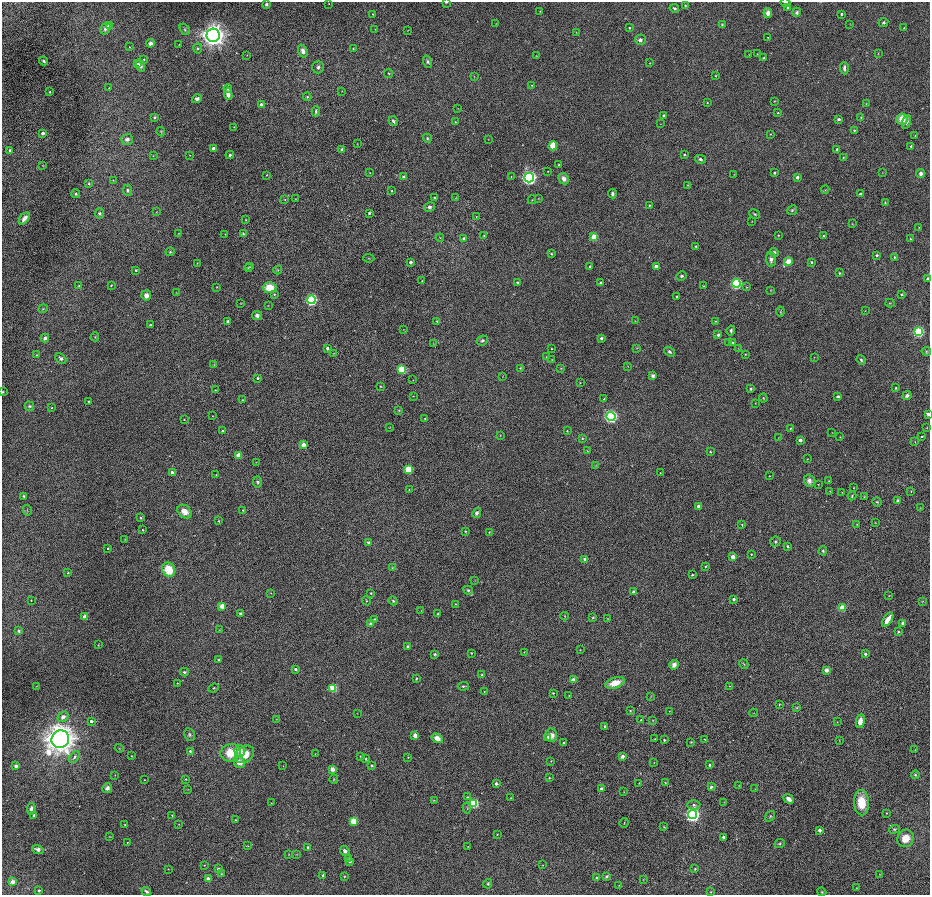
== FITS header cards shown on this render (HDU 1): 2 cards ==
NAXIS1  =                 1856 / length of original image axis
NAXIS2  =                 1785 / length of original image axis

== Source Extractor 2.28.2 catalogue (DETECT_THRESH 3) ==
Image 1856 x 1785 px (HDU 1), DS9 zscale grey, zoomed out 1/2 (1 PNG px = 2 x 2 image px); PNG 932 x 897 px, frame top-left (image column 1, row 1785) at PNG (2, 2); each listed source drawn as its Kron ellipse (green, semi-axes under 4 px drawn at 4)
Background -0.247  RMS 42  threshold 126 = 3 sigma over >= 5 px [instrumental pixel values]
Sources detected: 522; of the 522, the 500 brightest by FLUX_AUTO listed and drawn (22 fainter detections omitted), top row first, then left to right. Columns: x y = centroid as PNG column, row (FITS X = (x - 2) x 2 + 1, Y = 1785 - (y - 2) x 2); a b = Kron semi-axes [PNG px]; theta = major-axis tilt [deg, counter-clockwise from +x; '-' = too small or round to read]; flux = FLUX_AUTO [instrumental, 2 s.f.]
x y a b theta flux
446 2 3 2 - 7.1e+03
785 2 5 2 - 1.0e+04
329 3 3 2 - 4.5e+03
266 4 3 2 - 2.8e+04
685 6 4 3 - 9.2e+03
788 7 4 4 - 2.3e+04
674 8 5 3 - 1.4e+04
540 11 3 2 - 3.7e+03
797 12 4 4 - 1.8e+04
768 13 5 4 - 5.3e+04
373 14 3 3 - 6.8e+03
841 14 3 2 - 1.3e+04
883 22 5 4 - 1.4e+04
496 23 3 2 - 3.6e+03
850 24 3 2 - 3.5e+03
722 25 4 3 - 9.7e+03
110 26 3 3 - 8.8e+04
105 28 6 4 62 3.9e+04
629 28 3 2 - 9.8e+03
904 28 3 2 - 3.6e+03
185 29 6 4 -55 1.5e+04
375 29 2 2 - 3.1e+03
408 30 3 1 - 3.9e+03
576 32 3 3 - 4.0e+03
213 35 6 6 - 9.4e+06
768 37 2 1 - 3.9e+03
640 40 5 5 - 2.7e+04
150 43 4 4 - 3.3e+04
179 45 2 2 - 3.1e+03
129 47 3 2 - 4.2e+03
198 48 5 4 - 1.5e+04
353 48 3 3 - 5.4e+03
303 51 7 4 -71 4.2e+04
749 54 3 2 - 2.7e+03
757 54 2 1 - 2.7e+03
878 54 3 2 - 4.3e+03
247 55 2 2 - 4.0e+03
536 56 3 2 - 3.6e+03
764 58 3 3 - 9.5e+03
144 59 3 2 - 6.8e+03
44 61 4 3 - 1.6e+04
428 62 6 4 -70 1.9e+04
137 63 4 3 - 8.8e+03
650 63 4 3 - 6.0e+03
140 65 6 4 -69 2.7e+04
318 67 6 5 - 2.2e+04
844 68 6 3 -88 3.3e+04
388 73 5 3 - 7.9e+03
715 76 3 2 - 5.6e+03
474 77 3 1 - 2.7e+03
532 85 3 3 - 6.2e+03
109 88 2 2 - 3.2e+03
228 88 4 4 - 2.8e+04
342 91 3 2 - 3.8e+03
50 92 3 2 - 1.1e+04
228 94 6 4 -83 6.4e+04
307 97 4 4 - 1.1e+04
197 99 5 4 - 2.6e+04
775 101 3 2 - 4.8e+03
707 103 2 2 - 5.4e+03
866 104 2 2 - 3.5e+03
261 105 3 3 - 4.1e+04
458 108 3 2 - 3.4e+03
316 111 5 2 - 1.5e+04
778 113 3 3 - 8.7e+03
663 116 3 3 - 1.9e+04
154 117 3 3 - 1.4e+04
861 118 3 2 - 5.1e+03
839 119 3 3 - 2.9e+04
902 119 6 5 - 1.2e+05
393 121 5 3 - 2.1e+04
455 122 3 3 - 5.1e+03
906 122 7 4 73 3.2e+04
660 124 3 2 - 2.9e+03
234 127 3 2 - 4.3e+03
854 130 3 3 - 9.0e+03
161 132 5 3 - 8.5e+03
43 133 3 2 - 4.2e+04
770 134 3 2 - 4.5e+03
915 135 2 2 - 4.1e+03
427 138 5 4 - 1.2e+04
127 139 6 5 - 4.0e+04
488 139 3 2 - 2.8e+03
357 144 3 2 - 2.9e+03
553 146 4 3 - 2.5e+05
911 146 2 2 - 1.8e+04
213 148 3 3 - 5.2e+04
837 149 3 3 - 1.6e+04
342 150 3 3 - 3.5e+04
10 151 4 3 - 2.1e+04
684 154 2 2 - 1.0e+04
190 155 3 2 - 3.3e+03
230 155 4 3 - 1.7e+04
153 156 3 2 - 4.3e+03
843 157 3 2 - 5.4e+03
700 159 5 4 - 1.8e+04
559 165 2 2 - 1.3e+04
43 166 3 2 - 3.3e+03
548 171 2 2 - 3.8e+03
370 173 2 2 - 3.6e+03
774 173 2 2 - 1.6e+04
882 173 2 2 - 3.1e+03
921 173 4 3 - 3.5e+04
734 174 3 2 - 3.5e+03
267 175 3 2 - 4.6e+03
403 177 3 3 - 1.2e+04
511 177 3 2 - 4.5e+03
797 177 3 3 - 3.7e+04
529 178 5 4 - 2.7e+06
564 179 6 5 - 5.1e+04
113 180 2 2 - 3.8e+03
89 184 4 3 - 1.2e+04
688 185 3 3 - 4.6e+03
127 190 6 4 -86 1.5e+04
825 190 4 2 - 5.7e+03
391 191 3 3 - 6.3e+03
76 194 4 4 - 1.1e+04
612 194 5 3 - 2.3e+04
860 194 3 2 - 1.9e+04
434 197 2 2 - 5.7e+03
456 198 4 3 - 6.9e+03
538 198 3 2 - 3.1e+03
295 199 2 2 - 4.1e+03
285 200 3 2 - 4.3e+03
532 200 4 2 - 5.4e+03
885 202 4 3 - 8.1e+03
649 205 3 2 - 6.9e+03
429 207 5 4 - 2.1e+04
792 210 5 4 - 1.6e+04
156 212 3 2 - 3.8e+03
100 213 5 4 - 1.9e+04
369 213 2 2 - 1.2e+04
755 214 5 3 - 1.1e+04
476 217 3 2 - 4.0e+03
24 218 7 3 53 4.9e+04
246 220 3 3 - 5.0e+03
752 221 3 2 - 3.0e+03
852 224 4 2 - 4.7e+03
919 227 3 3 - 5.2e+03
179 233 3 2 - 4.3e+03
225 234 3 2 - 3.9e+03
243 234 4 3 - 1.2e+04
778 235 3 2 - 5.4e+03
484 236 3 3 - 8.4e+03
823 236 3 3 - 9.0e+03
594 237 3 3 - 1.4e+05
440 238 4 2 - 5.9e+03
464 238 3 3 - 1.7e+04
910 239 3 3 - 6.9e+03
696 246 4 3 - 8.7e+03
170 252 4 4 - 1.1e+04
774 252 5 4 - 2.2e+04
551 254 4 3 - 8.9e+03
877 255 3 3 - 1.5e+04
894 257 3 3 - 9.6e+03
369 258 6 2 -5 6.7e+03
771 259 7 5 -86 3.5e+04
410 262 2 2 - 3.6e+04
788 262 4 3 - 1.6e+05
811 262 4 4 - 1.1e+04
197 263 3 2 - 3.9e+03
250 266 4 3 - 7.3e+03
590 266 2 2 - 1.2e+04
656 266 4 4 - 3.5e+04
248 268 4 3 - 7.9e+03
136 270 2 2 - 8.5e+03
278 270 4 3 - 8.3e+03
839 273 3 2 - 1.0e+04
682 276 5 4 - 1.5e+04
928 278 4 3 - 1.4e+04
422 281 3 2 - 5.6e+03
518 283 4 3 - 1.1e+04
601 283 3 3 - 2.3e+04
736 283 4 4 - 1.1e+06
111 285 3 2 - 6.5e+03
79 286 2 2 - 5.1e+03
704 286 2 2 - 5.9e+03
217 287 3 2 - 5.2e+03
746 287 4 3 - 6.0e+03
269 288 7 5 3 1.4e+05
771 290 3 2 - 4.3e+03
176 292 3 2 - 3.6e+03
274 294 4 3 - 7.4e+03
902 294 3 3 - 1.1e+04
146 295 5 5 - 4.9e+04
677 297 2 2 - 1.7e+04
311 300 4 4 - 1.2e+06
241 303 3 2 - 4.0e+03
890 303 4 2 - 6.0e+03
268 305 3 2 - 4.2e+03
43 309 5 3 - 9.8e+03
780 311 5 3 - 7.9e+03
865 311 3 2 - 3.4e+03
257 315 5 4 - 3.4e+04
228 321 4 3 - 1.3e+04
437 321 4 3 - 8.7e+03
635 321 3 2 - 3.2e+03
715 321 2 2 - 6.3e+03
151 325 4 2 - 7.8e+03
403 329 2 2 - 2.8e+03
731 331 5 3 - 1.7e+04
918 332 4 4 - 7.6e+05
718 335 3 3 - 2.2e+04
95 337 4 3 - 6.8e+03
45 338 4 3 - 3.0e+04
601 338 3 3 - 1.8e+04
482 340 6 4 24 1.5e+04
729 342 3 2 - 5.2e+03
733 342 3 3 - 8.0e+03
433 344 3 2 - 3.0e+03
327 348 2 2 - 2.1e+04
637 348 3 2 - 4.2e+03
551 349 2 2 - 4.9e+03
738 349 4 2 - 4.5e+03
926 351 5 4 - 9.1e+03
669 352 6 4 -37 2.0e+04
334 353 3 2 - 4.2e+03
745 354 3 2 - 4.5e+03
36 355 4 3 - 8.3e+03
546 357 4 4 - 9.4e+03
814 357 3 2 - 2.7e+03
61 358 6 4 -44 2.3e+04
552 360 3 2 - 4.6e+03
861 360 5 3 - 1.4e+04
214 365 3 2 - 5.2e+03
628 366 3 2 - 3.2e+03
520 368 4 3 - 7.0e+03
561 368 4 3 - 6.6e+03
402 369 4 3 - 4.1e+05
653 376 4 4 - 2.0e+04
502 377 3 2 - 2.6e+03
258 378 3 3 - 1.1e+04
413 380 2 2 - 3.3e+03
580 383 2 2 - 3.8e+03
380 386 3 3 - 6.0e+03
896 388 3 3 - 1.3e+04
751 389 3 2 - 1.8e+04
215 390 2 2 - 5.5e+03
3 392 3 2 - 6.3e+03
413 396 2 2 - 3.5e+03
838 396 4 3 - 2.2e+04
907 396 5 4 - 2.9e+04
763 398 4 3 - 7.4e+03
604 399 3 3 - 7.9e+03
242 400 3 3 - 7.7e+03
89 401 2 2 - 7.5e+03
755 403 3 2 - 3.4e+03
29 406 5 4 - 1.6e+04
52 408 3 2 - 4.6e+03
399 410 4 3 - 8.6e+03
928 414 3 3 - 2.2e+04
213 416 2 2 - 3.7e+03
611 416 4 4 - 1.6e+06
425 418 3 2 - 6.0e+03
184 420 3 3 - 5.7e+03
390 428 3 2 - 4.1e+03
790 428 2 2 - 7.3e+03
927 428 3 2 - 4.5e+03
222 431 3 2 - 1.3e+04
567 431 3 3 - 6.4e+03
832 432 3 2 - 2.7e+03
500 435 3 2 - 3.8e+03
922 436 3 2 - 7.1e+03
840 437 3 2 - 3.7e+03
582 438 4 3 - 1.0e+04
778 438 3 2 - 3.5e+03
800 440 3 3 - 5.0e+04
915 442 2 2 - 3.7e+03
303 445 3 3 - 9.6e+04
587 451 3 2 - 3.6e+03
710 452 3 3 - 7.7e+03
239 455 3 3 - 1.3e+05
807 459 3 2 - 3.8e+03
256 462 3 2 - 3.6e+03
596 465 3 2 - 3.7e+03
408 470 4 3 - 3.8e+05
172 472 4 4 - 2.1e+04
660 473 2 1 - 3.4e+03
216 475 2 1 - 4.6e+03
769 476 2 2 - 3.8e+03
809 481 6 5 - 4.7e+04
829 481 3 2 - 4.5e+03
257 482 5 4 - 1.7e+04
818 484 2 2 - 3.6e+03
854 488 2 2 - 4.0e+03
409 489 3 2 - 5.2e+03
830 491 3 2 - 3.5e+03
911 491 3 2 - 4.5e+03
842 492 2 2 - 3.2e+03
23 496 3 3 - 1.1e+04
852 496 4 3 - 1.0e+04
864 497 4 3 - 6.5e+03
898 501 4 4 - 2.0e+04
877 502 5 3 - 1.0e+04
699 506 3 3 - 3.6e+04
920 508 3 2 - 3.8e+03
27 510 5 1 - 4.5e+03
243 510 3 2 - 4.9e+03
184 512 8 6 -41 8.3e+04
477 513 5 4 - 2.7e+04
140 518 3 3 - 8.0e+03
219 521 3 3 - 7.5e+03
875 522 2 2 - 4.2e+03
857 524 3 3 - 5.1e+03
742 525 4 3 - 7.1e+03
143 530 2 2 - 6.7e+03
465 531 3 2 - 8.1e+03
489 532 3 3 - 5.2e+03
125 539 3 2 - 3.5e+03
368 542 4 3 - 1.3e+04
775 542 5 5 - 1.5e+04
788 546 4 3 - 1.2e+04
108 548 3 3 - 1.1e+04
823 551 4 4 - 1.2e+04
751 554 2 2 - 7.2e+03
733 557 3 3 - 9.9e+04
585 559 4 4 - 3.0e+04
705 566 3 3 - 7.5e+03
392 568 3 3 - 6.0e+03
169 570 7 6 - 2.2e+05
68 573 3 2 - 9.5e+03
692 575 3 2 - 1.1e+04
475 580 3 2 - 3.6e+03
468 590 5 4 - 1.4e+04
633 592 3 3 - 3.5e+04
271 593 3 2 - 3.8e+03
371 593 3 3 - 9.4e+03
889 596 3 3 - 4.9e+03
734 599 3 2 - 2.8e+04
31 600 2 1 - 4.7e+03
366 601 5 3 - 7.3e+03
393 601 4 4 - 1.4e+04
922 601 4 2 - 4.7e+03
455 604 3 2 - 4.4e+03
222 606 3 3 - 1.2e+05
842 608 3 3 - 1.7e+05
421 610 3 2 - 2.9e+03
241 614 3 3 - 2.0e+04
438 614 3 3 - 8.5e+03
565 616 4 2 - 6.0e+03
85 617 3 3 - 8.0e+04
593 617 4 3 - 8.2e+03
374 619 3 3 - 6.2e+03
607 619 3 2 - 3.9e+03
888 620 8 3 57 1.1e+05
902 623 3 3 - 2.4e+04
370 624 3 3 - 2.2e+04
219 630 3 2 - 3.6e+03
19 631 3 3 - 2.0e+04
898 632 3 3 - 1.3e+04
98 645 4 3 - 5.8e+03
408 646 4 3 - 1.5e+04
580 650 3 2 - 3.5e+03
524 652 2 2 - 3.7e+03
471 653 2 2 - 7.7e+03
435 654 4 3 - 1.2e+04
865 654 3 3 - 2.5e+04
218 660 3 2 - 1.0e+04
744 664 5 2 - 8.2e+03
674 665 5 4 - 4.8e+04
295 669 3 3 - 2.5e+04
826 670 4 4 - 3.2e+04
184 672 4 3 - 1.4e+04
482 675 4 3 - 1.1e+04
416 678 4 3 - 9.6e+03
573 680 3 3 - 8.3e+04
177 683 4 2 - 5.4e+03
615 683 10 5 18 1.4e+05
36 686 3 1 - 3.1e+03
463 686 6 3 6 1.3e+04
729 686 2 2 - 3.5e+03
214 688 5 3 - 9.6e+03
333 688 4 3 - 3.3e+05
484 691 2 2 - 3.9e+03
553 693 3 2 - 9.8e+03
569 696 3 3 - 4.7e+03
650 696 4 3 - 5.2e+03
779 704 4 2 - 5.9e+03
797 708 4 3 - 7.4e+03
630 711 4 3 - 7.9e+03
669 711 2 2 - 3.5e+03
357 713 2 2 - 2.7e+03
753 713 4 2 - 3.5e+03
63 717 6 4 36 3.8e+04
276 719 3 2 - 3.9e+03
641 720 3 2 - 1.3e+04
653 720 2 2 - 3.9e+03
91 721 3 2 - 2.4e+04
860 721 7 4 80 7.2e+04
837 722 3 3 - 4.2e+03
605 727 4 3 - 1.5e+04
189 735 6 5 - 1.9e+04
415 735 3 3 - 7.3e+04
551 735 7 6 - 6.0e+04
548 737 3 3 - 2.2e+04
437 738 6 4 -32 8.3e+04
60 739 9 8 - 1.3e+07
655 739 3 2 - 5.1e+03
705 739 3 2 - 5.2e+03
664 740 3 2 - 1.2e+04
839 740 4 1 - 3.1e+03
691 742 3 3 - 7.2e+03
563 743 2 2 - 1.4e+04
119 748 4 3 - 5.8e+03
915 750 3 2 - 4.1e+03
190 751 3 3 - 1.3e+04
240 751 6 5 - 5.8e+04
230 753 10 9 - 2.1e+05
245 754 10 7 38 1.5e+05
315 754 2 1 - 3.3e+03
132 756 3 2 - 4.7e+03
361 756 4 3 - 7.8e+03
623 756 4 3 - 3.2e+04
74 757 7 4 48 2.3e+04
408 757 3 3 - 5.8e+03
366 759 4 3 - 1.1e+04
551 761 3 2 - 4.0e+03
240 763 6 5 - 9.3e+04
654 763 2 2 - 3.4e+03
710 765 3 2 - 1.7e+04
16 766 3 2 - 3.5e+04
283 766 2 2 - 2.7e+03
372 766 4 3 - 1.1e+04
332 769 3 3 - 8.7e+04
115 775 3 2 - 3.5e+03
915 775 4 4 - 1.3e+04
549 778 3 3 - 6.8e+03
186 779 3 3 - 5.9e+03
334 779 5 3 - 7.9e+03
144 780 2 2 - 4.3e+03
665 782 3 2 - 5.0e+03
639 783 3 2 - 4.9e+03
496 784 4 4 - 1.6e+04
739 785 2 2 - 3.4e+03
711 787 4 3 - 2.3e+04
107 788 5 4 - 3.8e+04
187 789 4 2 - 4.7e+03
601 789 3 3 - 4.3e+04
755 789 3 2 - 3.6e+03
624 792 2 2 - 3.1e+03
467 797 3 3 - 8.0e+03
511 798 3 2 - 3.9e+03
789 799 5 3 - 5.8e+04
434 800 4 2 - 5.5e+03
724 802 3 3 - 4.4e+03
271 803 2 2 - 3.0e+03
474 803 4 4 - 5.0e+05
861 803 13 7 -87 2.0e+05
694 805 6 4 3 1.9e+04
467 808 5 3 - 1.1e+04
31 809 6 3 80 3.4e+04
886 813 3 3 - 6.4e+03
34 815 2 2 - 1.9e+04
172 815 3 2 - 6.4e+03
693 815 4 4 - 2.6e+06
770 816 6 4 55 9.7e+03
235 820 2 2 - 8.4e+03
354 821 3 3 - 2.3e+05
624 823 5 2 - 7.0e+03
179 824 3 2 - 4.0e+03
125 825 4 3 - 7.7e+03
664 827 4 2 - 6.0e+03
894 829 5 4 - 1.2e+04
819 830 3 3 - 4.9e+04
497 834 3 2 - 4.8e+03
110 837 3 2 - 3.8e+03
723 837 3 3 - 1.9e+04
906 838 9 8 - 1.2e+05
127 842 2 2 - 5.1e+03
780 844 5 4 - 1.3e+04
248 846 3 3 - 6.4e+03
468 846 2 2 - 3.6e+03
308 847 4 4 - 1.2e+04
38 849 6 4 -17 3.3e+04
345 851 5 4 - 3.0e+04
288 854 2 2 - 2.9e+03
296 854 3 2 - 3.6e+03
349 858 3 2 - 3.0e+03
350 861 3 3 - 2.9e+04
204 865 3 3 - 6.4e+03
543 865 2 2 - 3.3e+03
168 869 2 2 - 3.7e+03
218 869 4 3 - 1.5e+04
695 869 3 2 - 8.2e+03
221 874 3 2 - 6.2e+03
879 874 3 2 - 4.5e+03
323 875 3 3 - 2.0e+04
344 876 4 3 - 7.5e+03
607 876 4 3 - 1.7e+04
597 878 4 4 - 1.6e+04
208 879 3 3 - 7.7e+04
643 879 3 2 - 4.4e+03
12 882 3 3 - 7.5e+04
488 884 5 4 - 1.1e+04
619 885 3 2 - 3.7e+03
856 888 2 2 - 4.0e+03
39 890 3 3 - 1.2e+04
146 891 5 2 - 1.9e+04
711 892 3 3 - 5.7e+03
822 892 4 4 - 1.0e+04
At the frame edge (FLAGS 8, measured only in part): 4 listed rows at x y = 446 2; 785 2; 3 392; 928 414
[22 fainter detections neither listed nor drawn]